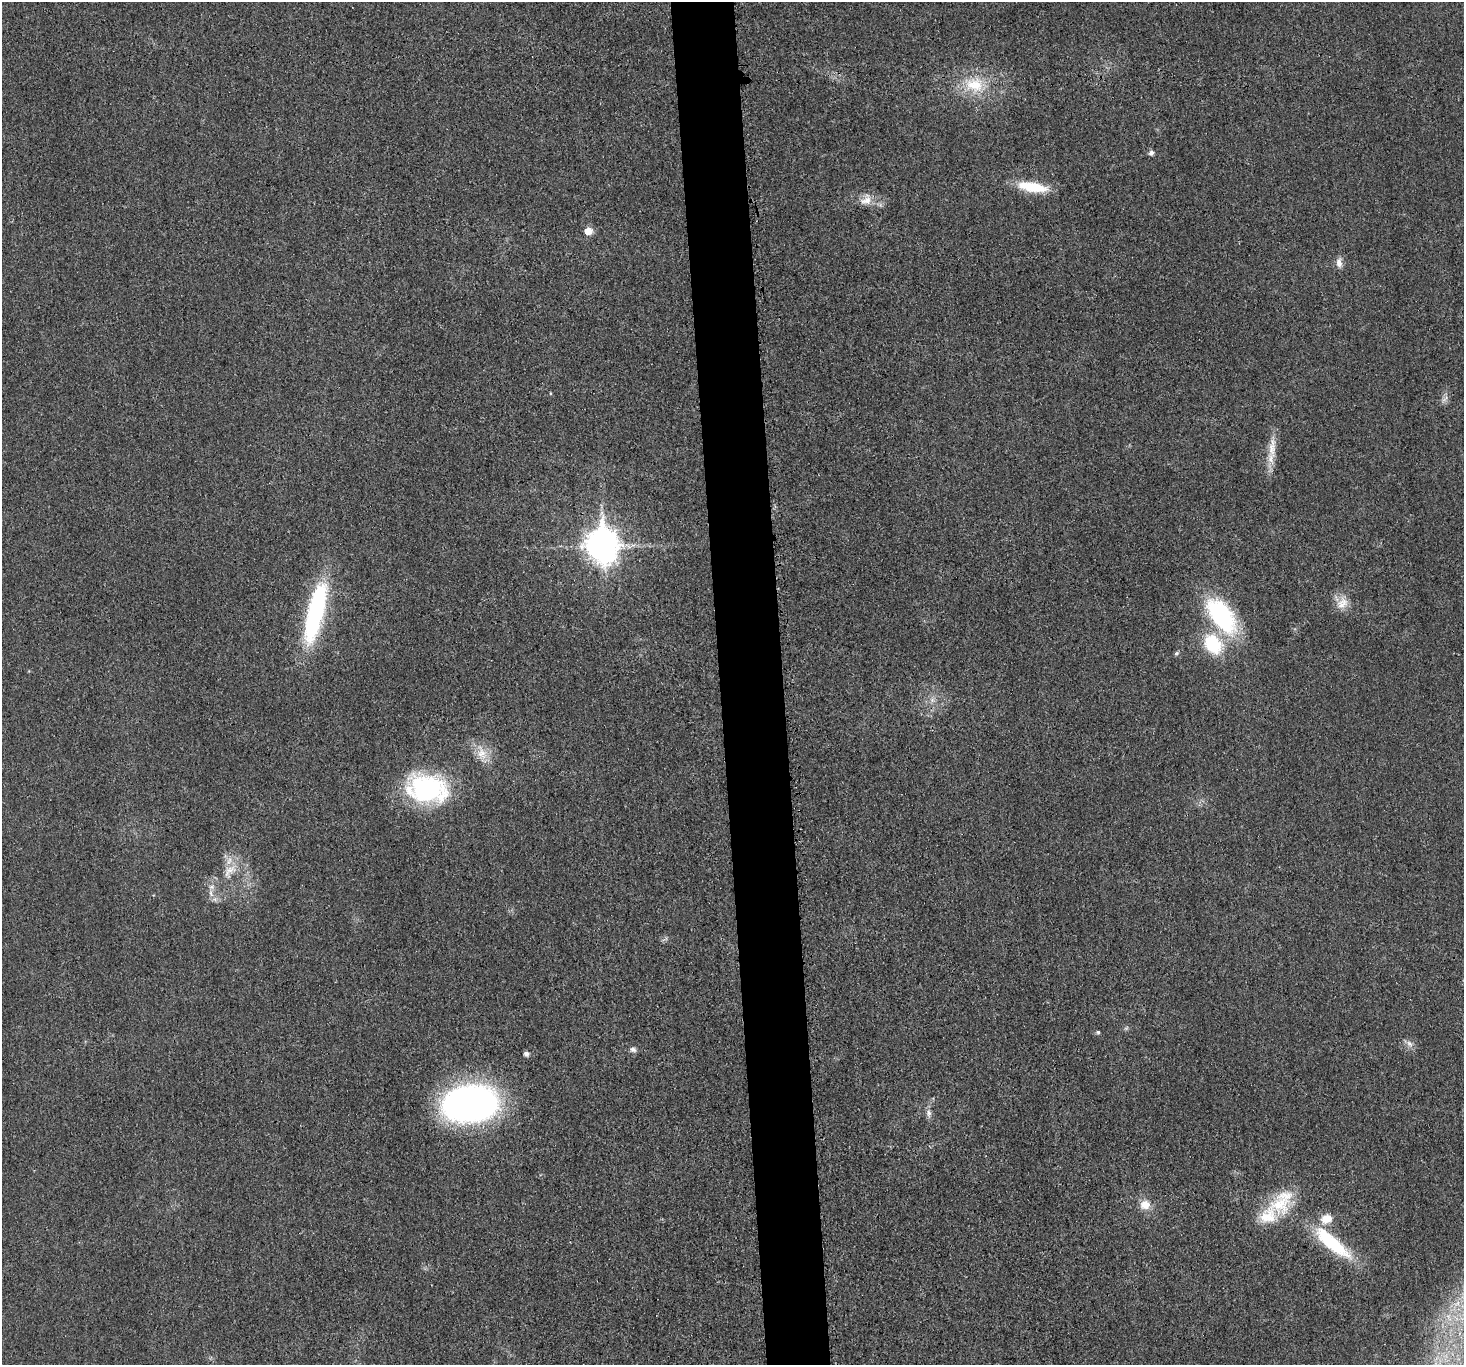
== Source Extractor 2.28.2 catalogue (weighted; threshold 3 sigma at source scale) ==
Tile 5 of 3 x 3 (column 2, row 2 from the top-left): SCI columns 1462-2923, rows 1494-2856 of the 4398 x 4371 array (HDU 1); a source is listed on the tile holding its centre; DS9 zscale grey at full resolution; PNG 1466 x 1367 px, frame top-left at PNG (2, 2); no overlay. Shown black and unused: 4% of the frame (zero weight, under 3 of 4 exposures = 1% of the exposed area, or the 3 px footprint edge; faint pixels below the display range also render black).
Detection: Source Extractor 2.28.2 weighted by HDU 2 'WHT'; one run over the whole footprint, this tile lists its part. Background 0.0225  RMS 0.0059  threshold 0.0264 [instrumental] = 3 sigma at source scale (4.5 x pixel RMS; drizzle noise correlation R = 1.50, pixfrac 1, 0.05/0.05 arcsec/px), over >= 5 px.
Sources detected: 32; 2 inside a brighter listed object's ellipse — not listed separately; the other 30 listed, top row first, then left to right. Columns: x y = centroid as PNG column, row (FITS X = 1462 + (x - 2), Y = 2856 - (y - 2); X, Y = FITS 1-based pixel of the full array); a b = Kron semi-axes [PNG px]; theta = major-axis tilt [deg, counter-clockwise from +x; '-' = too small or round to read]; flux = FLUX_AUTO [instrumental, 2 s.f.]
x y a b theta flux
975 85 26 21 -10 22
1151 153 6 5 - 2.4
1032 187 36 11 -9 19
866 200 17 13 41 6.4
588 231 6 6 - 9.4
1339 263 12 7 -84 3.9
550 393 5 3 - 0.48
1445 399 12 5 48 2.3
1272 447 33 10 85 10
602 545 13 11 -84 970
1342 603 18 14 53 7.7
315 613 69 17 76 87
1221 615 31 15 -54 98
1213 644 21 15 -52 35
1176 653 6 5 - 1.2
932 700 7 6 - 2.1
482 753 23 14 -69 10
427 789 40 28 -10 91
229 871 26 12 47 11
211 893 11 6 -74 3.1
1098 1032 5 5 - 0.9
1409 1043 10 7 -45 2.8
633 1050 8 6 -16 1.9
526 1054 5 5 - 2.3
470 1104 52 33 6 220
929 1113 11 7 -85 2.7
1280 1204 31 28 5 30
1145 1205 13 12 - 7.3
1332 1243 61 16 -40 42
1457 1303 9 5 45 2.5
Overlapping masked pixels (flux is a lower limit): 1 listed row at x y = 602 545